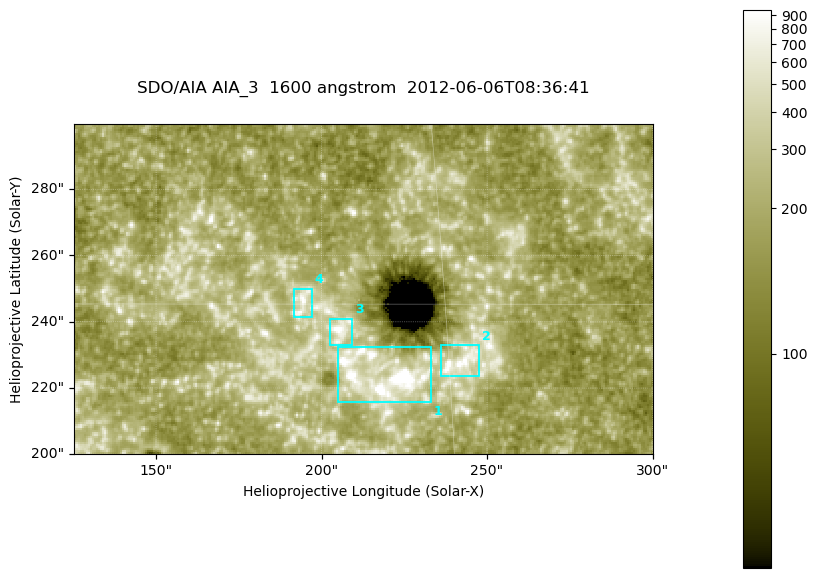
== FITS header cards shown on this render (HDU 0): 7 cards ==
TELESCOP= 'SDO/AIA '
INSTRUME= 'AIA_3   '
WAVELNTH=                 1600
WAVEUNIT= 'angstrom'
DATE-OBS= '2012-06-06T08:36:41.12'
CTYPE1  = 'HPLN-TAN'
CTYPE2  = 'HPLT-TAN'

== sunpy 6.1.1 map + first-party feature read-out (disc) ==
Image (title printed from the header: SDO/AIA AIA_3  1600 angstrom  2012-06-06T08:36:41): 287 x 164 px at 0.609 arcsec/px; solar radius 946 arcsec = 1552 px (partial field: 0.6% of the solar disc is inside the frame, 100% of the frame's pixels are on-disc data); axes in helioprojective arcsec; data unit not stated in the header (colour bar unlabelled)
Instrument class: DISC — disc imager (sunpy class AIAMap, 1600 A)
Bright regions (active regions / flare kernels): reference = the on-disc median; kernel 3 px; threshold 5 sigma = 340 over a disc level ~186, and >= 1.15x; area >= 47 px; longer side >= 3 px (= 1.8 arcsec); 4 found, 4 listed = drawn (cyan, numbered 1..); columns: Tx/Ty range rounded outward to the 2 arcsec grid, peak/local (2 s.f.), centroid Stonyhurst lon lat
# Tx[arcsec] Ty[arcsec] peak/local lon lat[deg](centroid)
1 204..234 216..232 9.3 +14 +14
2 236..248 224..234 6.1 +15 +14
3 202..210 232..242 5.6 +13 +14
4 190..198 240..250 4.6 +12 +15